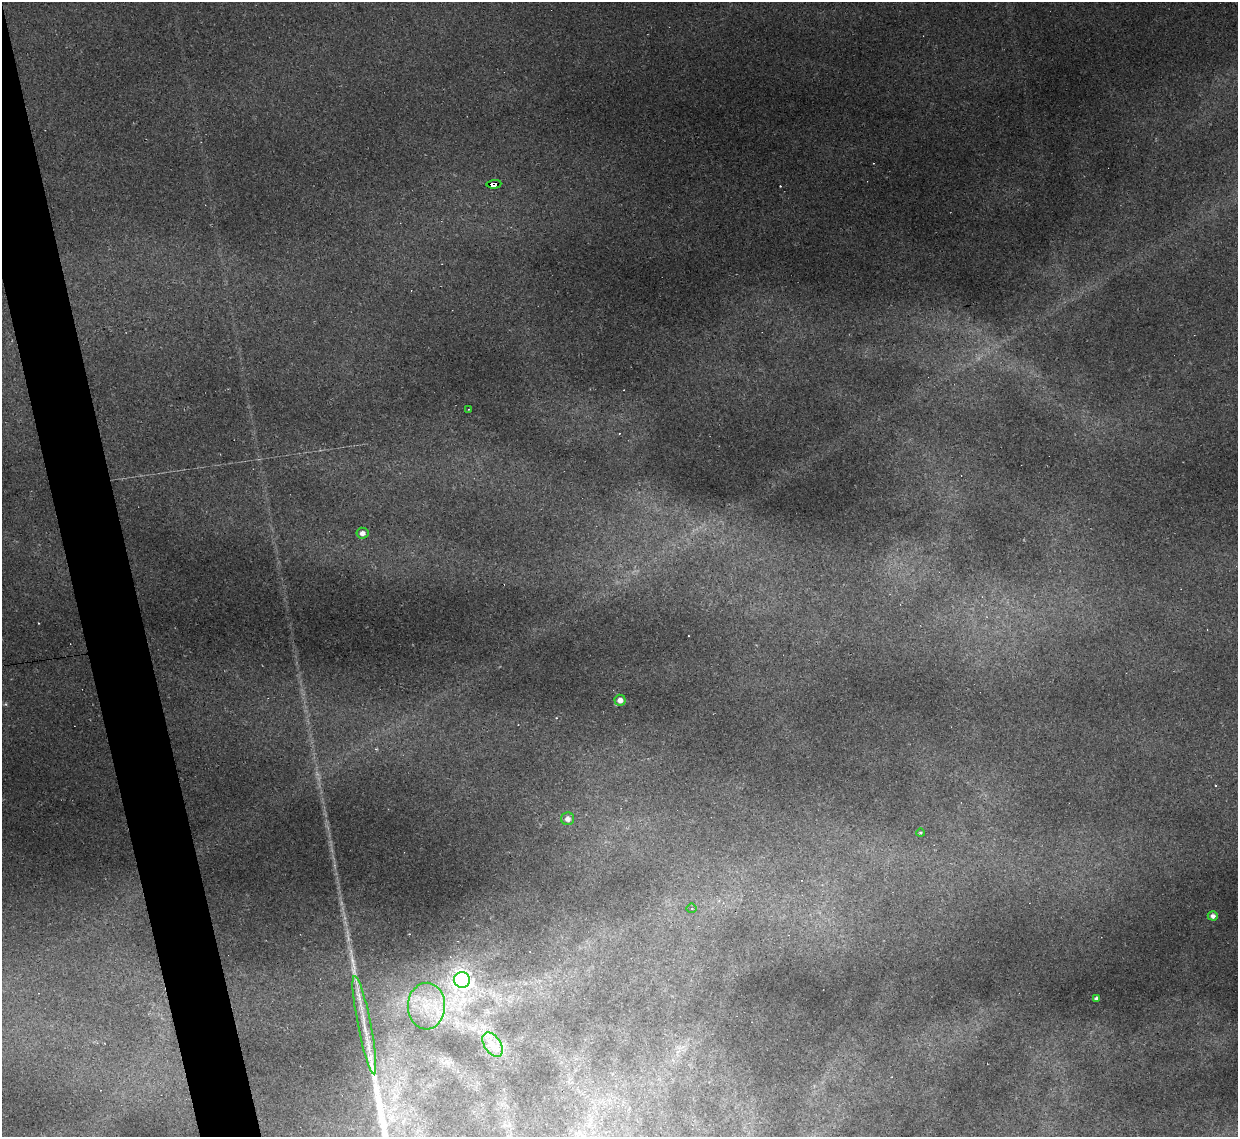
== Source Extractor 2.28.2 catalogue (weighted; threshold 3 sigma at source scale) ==
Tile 11 of 4 x 4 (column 3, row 3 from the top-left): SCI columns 2473-3708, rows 1386-2520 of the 4944 x 4925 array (HDU 1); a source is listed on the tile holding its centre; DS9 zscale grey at full resolution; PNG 1240 x 1139 px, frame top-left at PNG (2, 2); each listed source drawn as its Kron ellipse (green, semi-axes under 4 px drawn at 4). Shown black and unused: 4% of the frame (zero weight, under 2 of 3 exposures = <1% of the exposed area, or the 3 px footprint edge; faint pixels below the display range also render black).
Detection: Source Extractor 2.28.2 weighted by HDU 2 'WHT'; one run over the whole footprint, this tile lists its part. Background 0.161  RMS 0.0089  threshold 0.0399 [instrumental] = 3 sigma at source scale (4.5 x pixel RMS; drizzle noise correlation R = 1.50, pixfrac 1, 0.05/0.05 arcsec/px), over >= 5 px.
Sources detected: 24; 9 cosmic-ray / hot-pixel residue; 2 long thin detections or spike segments (spike, bleed or trail) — neither listed nor drawn; the other 13 listed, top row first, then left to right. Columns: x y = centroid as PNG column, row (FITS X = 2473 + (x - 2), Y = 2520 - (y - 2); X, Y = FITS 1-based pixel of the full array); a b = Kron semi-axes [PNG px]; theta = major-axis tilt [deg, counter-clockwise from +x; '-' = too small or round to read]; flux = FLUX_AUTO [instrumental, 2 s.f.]
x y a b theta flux
494 184 7 4 5 130
468 409 3 2 - 0.82
362 533 6 5 - 5.3
620 700 5 5 - 6.6
568 819 6 6 - 5.8
921 833 4 3 - 1.1
692 908 5 5 - 1.9
1213 916 5 4 - 3.9
462 980 8 8 - 470
1096 998 4 4 - 2.7
426 1006 23 18 88 32
364 1025 50 6 -79 20
493 1045 13 8 -56 8.5
Overlapping masked pixels (flux is a lower limit): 1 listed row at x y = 494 184